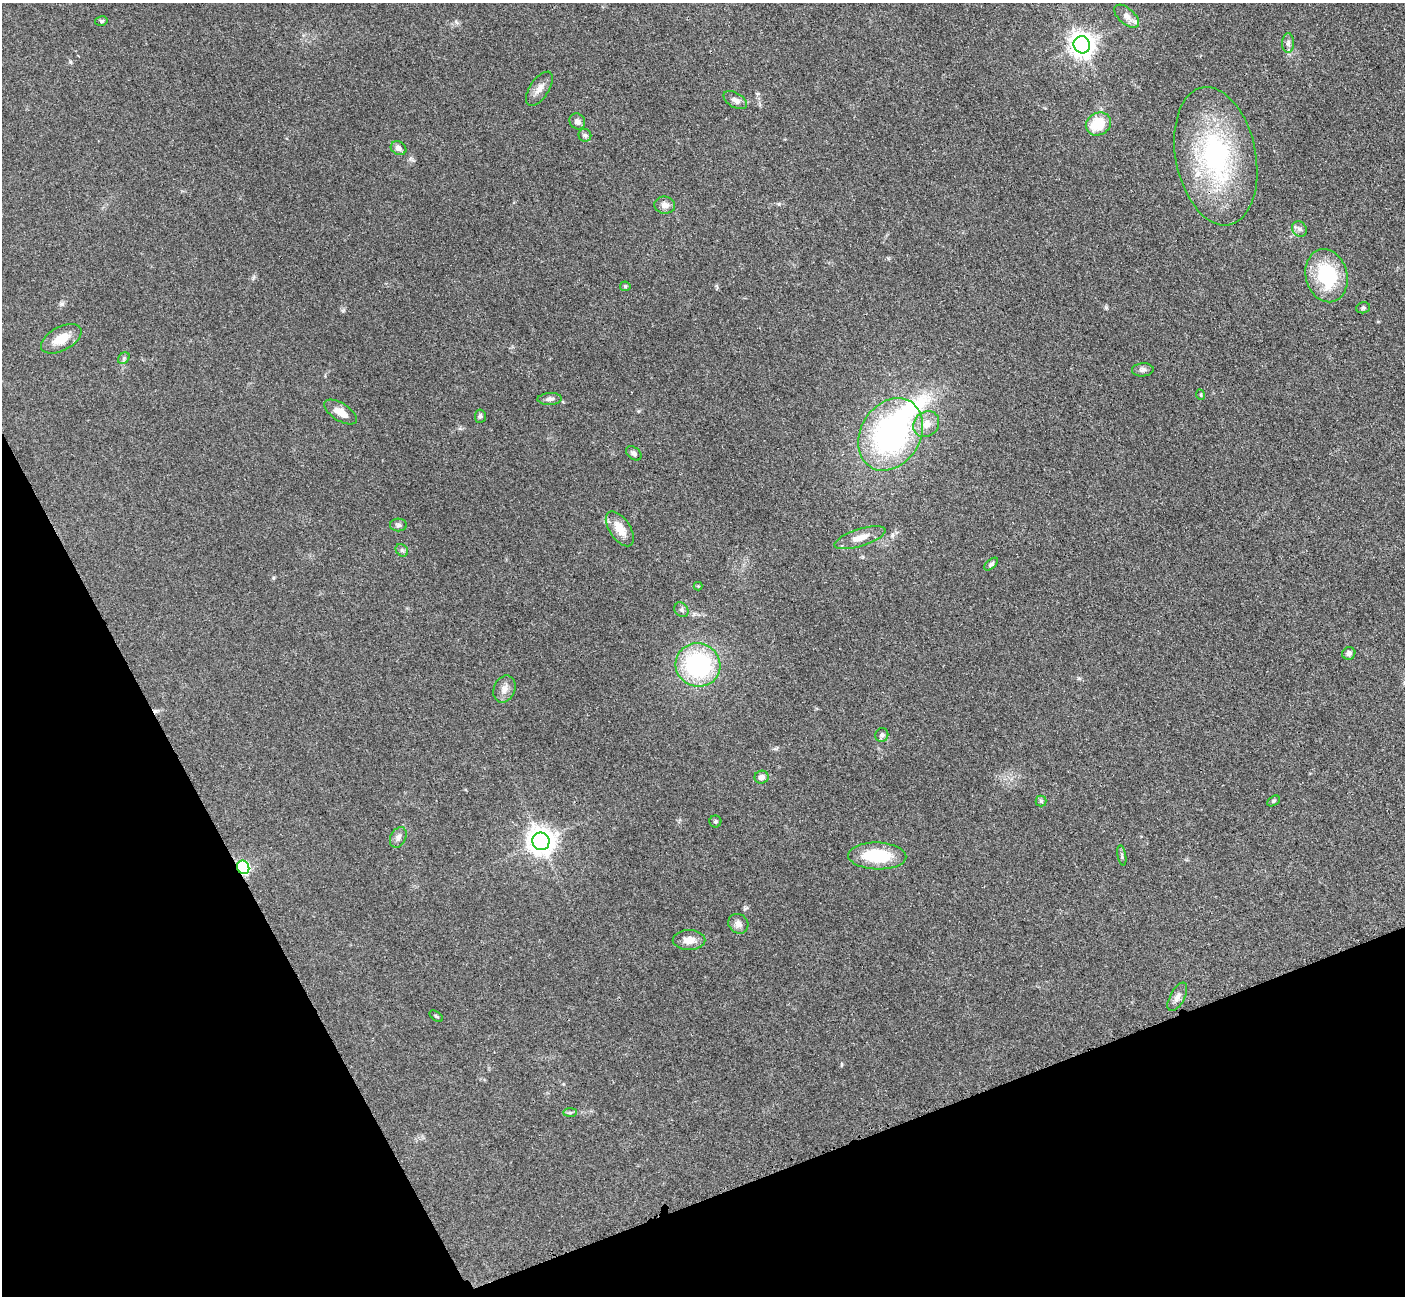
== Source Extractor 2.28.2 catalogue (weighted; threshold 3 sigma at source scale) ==
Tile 14 of 4 x 4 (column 2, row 4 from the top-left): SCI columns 1421-2823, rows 298-1591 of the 5647 x 5638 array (HDU 1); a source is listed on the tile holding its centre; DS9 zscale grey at full resolution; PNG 1407 x 1298 px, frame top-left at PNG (2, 3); each listed source drawn as its Kron ellipse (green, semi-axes under 4 px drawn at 4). Shown black and unused: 21% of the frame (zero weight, under 3 of 4 exposures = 2% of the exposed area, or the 3 px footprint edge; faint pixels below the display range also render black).
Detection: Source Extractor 2.28.2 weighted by HDU 2 'WHT'; one run over the whole footprint, this tile lists its part. Background 0.0828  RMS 0.0058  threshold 0.0259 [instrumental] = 3 sigma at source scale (4.5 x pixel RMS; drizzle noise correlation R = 1.50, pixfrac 1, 0.05/0.05 arcsec/px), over >= 5 px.
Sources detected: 54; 1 inside a brighter object's white glare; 1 cosmic-ray / hot-pixel residue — neither listed nor drawn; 1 inside a brighter listed object's ellipse — not listed separately; the other 51 listed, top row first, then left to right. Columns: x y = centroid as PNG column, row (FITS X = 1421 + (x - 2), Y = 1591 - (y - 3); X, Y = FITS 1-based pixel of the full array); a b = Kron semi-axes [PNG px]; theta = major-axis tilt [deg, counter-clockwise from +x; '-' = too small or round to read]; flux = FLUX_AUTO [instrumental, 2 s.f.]
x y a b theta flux
1127 16 15 8 -42 4.1
101 21 6 5 - 0.94
1288 43 10 6 89 1.9
1082 45 9 8 - 530
539 89 19 9 56 4.6
735 100 13 7 -31 2.8
577 121 8 7 - 2.8
1098 124 13 11 30 16
585 135 6 6 - 1.3
399 148 8 6 -30 2.8
1216 156 70 40 -79 89
665 205 10 8 -7 3
1299 229 8 7 - 2.3
1326 276 27 20 -74 39
625 286 5 5 - 0.73
1363 308 7 5 13 1
61 339 22 11 28 9.5
124 358 6 5 - 1.1
1143 370 11 6 4 2
1201 395 5 3 - 0.5
550 399 12 6 3 2.3
340 412 19 9 -32 6.4
480 416 7 5 84 1.2
926 424 14 12 46 5.7
891 434 38 30 58 130
634 453 9 6 -39 1.7
398 525 8 6 -1 1.6
620 529 20 10 -56 8.9
860 538 26 8 17 7.3
402 550 7 5 -44 1.2
991 564 8 4 42 1.2
698 586 4 4 - 0.5
681 610 8 6 -53 1.4
1349 653 7 6 - 2.1
698 665 22 21 - 68
504 689 14 10 67 4.3
882 735 7 6 - 1.4
762 777 7 6 - 3
1041 801 5 5 - 1.2
1273 801 7 4 28 0.86
715 821 6 6 - 0.95
398 837 11 7 63 2.5
541 841 9 8 - 660
1122 855 10 3 -80 1.1
877 856 29 13 -2 26
243 867 7 6 - 67
738 924 10 9 - 3
689 940 16 10 0 5.5
1177 997 16 7 62 3.3
436 1016 8 3 -35 0.68
570 1113 7 4 1 0.97
Overlapping masked pixels (flux is a lower limit): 1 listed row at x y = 243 867